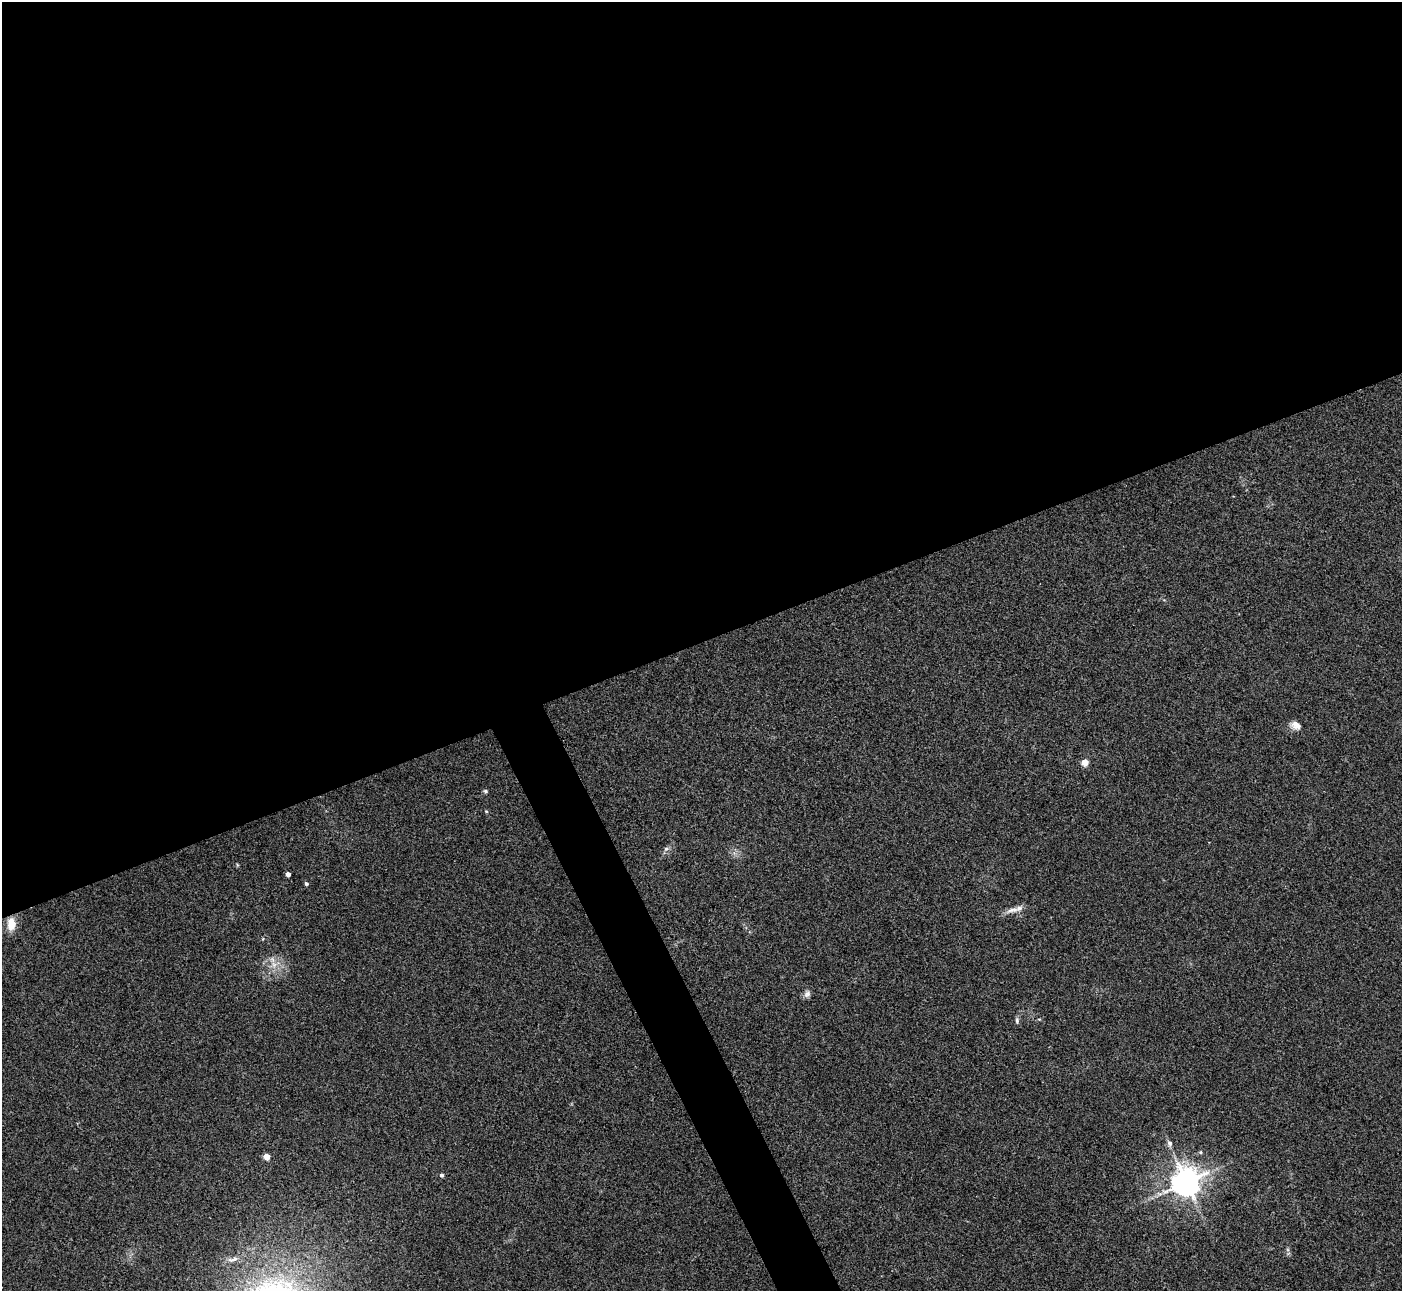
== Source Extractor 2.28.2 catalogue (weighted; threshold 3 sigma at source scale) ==
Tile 2 of 4 x 4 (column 2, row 1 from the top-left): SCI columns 1402-2801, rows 4018-5306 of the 5603 x 5591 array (HDU 1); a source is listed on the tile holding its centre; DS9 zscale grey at full resolution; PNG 1404 x 1293 px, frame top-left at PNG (2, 2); no overlay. Shown black and unused: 52% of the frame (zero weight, under 3 of 4 exposures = <1% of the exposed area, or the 3 px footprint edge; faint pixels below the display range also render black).
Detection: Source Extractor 2.28.2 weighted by HDU 2 'WHT'; one run over the whole footprint, this tile lists its part. Background 0.106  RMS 0.0063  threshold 0.0281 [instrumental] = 3 sigma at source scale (4.5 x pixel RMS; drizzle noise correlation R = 1.50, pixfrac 1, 0.05/0.05 arcsec/px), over >= 5 px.
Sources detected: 19; all 19 listed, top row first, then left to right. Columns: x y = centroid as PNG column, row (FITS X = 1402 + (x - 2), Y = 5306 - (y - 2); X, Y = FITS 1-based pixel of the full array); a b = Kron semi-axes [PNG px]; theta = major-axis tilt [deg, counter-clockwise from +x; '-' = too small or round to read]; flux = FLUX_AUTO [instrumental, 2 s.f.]
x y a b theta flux
1295 725 15 10 -19 4.5
1085 762 5 4 - 14
485 791 5 5 - 1.1
486 811 4 4 - 0.7
666 849 7 6 - 1.7
288 874 4 4 - 3.1
306 884 4 4 - 1.2
1012 910 22 7 13 4.9
11 924 18 11 89 8.1
274 965 9 7 -89 4
807 994 11 8 61 2.5
1039 1019 5 3 - 0.58
1017 1020 10 5 -85 1.5
1170 1143 9 6 -83 2.4
1200 1152 5 5 - 0.77
267 1157 5 4 - 11
441 1175 5 4 - 1.4
1186 1182 8 8 - 1100
233 1259 18 5 12 3.5